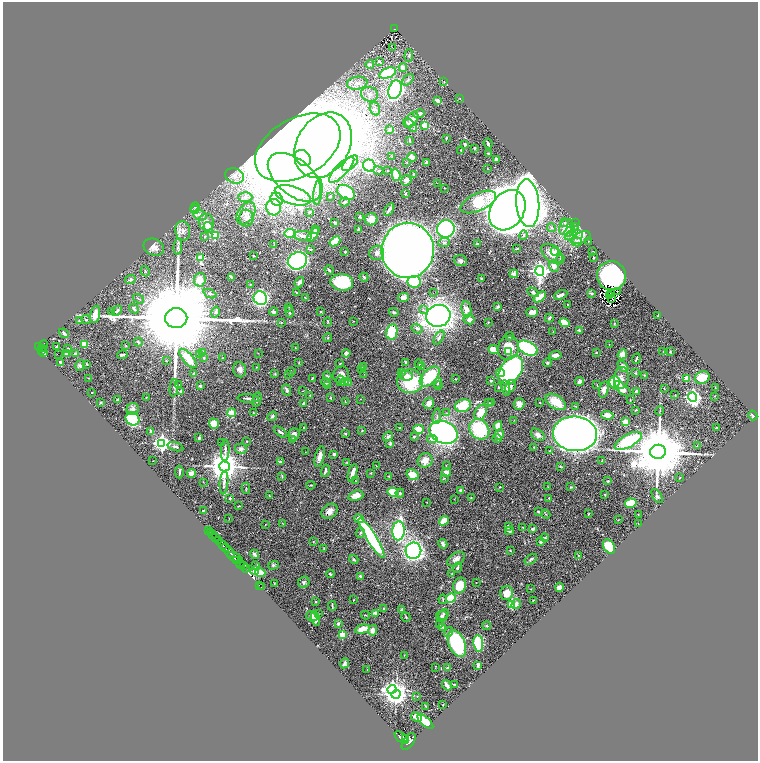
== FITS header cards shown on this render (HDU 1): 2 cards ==
NAXIS1  =                 1511
NAXIS2  =                 1517

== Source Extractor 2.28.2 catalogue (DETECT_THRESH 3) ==
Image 1511 x 1517 px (HDU 1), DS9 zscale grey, zoomed out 1/2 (1 PNG px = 2 x 2 image px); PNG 760 x 763 px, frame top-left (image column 2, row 1517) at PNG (3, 2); each listed source drawn as its Kron ellipse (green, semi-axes under 4 px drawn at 4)
Background 0.665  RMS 0.029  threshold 0.0872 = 3 sigma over >= 5 px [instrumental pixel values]
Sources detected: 553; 48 cannot appear on this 1/2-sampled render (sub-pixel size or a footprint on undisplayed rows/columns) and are neither listed nor drawn; of the other 505, the 500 brightest by FLUX_AUTO listed and drawn (5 fainter detections omitted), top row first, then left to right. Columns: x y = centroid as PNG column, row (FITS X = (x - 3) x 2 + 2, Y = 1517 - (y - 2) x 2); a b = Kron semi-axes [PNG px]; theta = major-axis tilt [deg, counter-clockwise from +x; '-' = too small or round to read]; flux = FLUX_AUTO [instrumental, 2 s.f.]
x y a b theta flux
395 29 3 2 - 79
392 47 2 1 - 6.6
409 56 6 3 88 8.6
379 62 4 3 - 12
370 64 4 3 - 12
403 67 4 4 - 37
388 73 9 5 20 250
408 80 6 4 48 13
444 82 3 2 - 2.3
357 83 10 6 8 29
395 90 10 6 71 1600
369 94 9 7 -19 28
460 98 2 2 - 1.9
438 101 3 2 - 37
375 109 7 5 -71 18
419 114 6 4 11 15
411 120 9 5 51 24
408 123 5 3 - 6.5
425 126 3 3 - 100
389 129 4 3 - 9.6
414 129 3 2 - 3.2
446 138 3 2 - 3.8
409 140 3 2 - 4.7
465 144 3 2 - 16
488 144 5 2 - 13
323 145 35 26 58 12000
298 147 46 29 30 17000
474 148 4 3 - 5.2
461 150 2 2 - 6.9
488 153 3 3 - 3.9
392 156 4 3 - 3.6
412 157 4 4 - 42
303 158 9 7 -45 3400
496 159 3 3 - 13
427 162 3 3 - 23
350 163 10 5 43 34
407 163 2 2 - 2.2
369 165 6 6 - 780
487 168 2 1 - 1.6
342 170 17 6 46 57
379 171 5 3 - 6.4
387 171 2 2 - 2.7
414 174 2 2 - 9.4
396 175 6 3 -74 140
234 176 10 7 -22 42
294 177 31 18 -40 3800
406 180 5 5 - 29
437 183 2 1 - 10
444 188 2 1 - 2.7
318 192 13 4 83 25
346 192 9 6 -33 290
405 194 4 2 - 6.7
293 195 19 8 -18 390
330 196 2 2 - 2.5
245 197 7 5 0 22
277 199 7 6 - 31
345 202 5 3 - 9.3
478 202 19 9 24 290
528 203 24 11 -85 6300
195 207 5 3 - 7.1
274 207 8 7 - 170
195 209 4 4 - 8.1
389 210 7 2 57 18
507 210 21 16 56 7900
310 212 3 2 - 4.2
246 213 12 8 56 37
200 215 7 5 -24 20
360 217 3 2 - 5.7
246 218 8 7 - 23
371 219 6 6 - 46
206 222 8 7 - 47
335 223 3 3 - 9.9
565 223 4 3 - 6.5
576 223 2 2 - 1.8
208 227 5 4 - 43
566 227 9 6 58 51
575 227 3 2 - 3.9
551 228 4 4 - 8.8
359 229 3 2 - 9.4
446 229 9 8 - 1500
315 230 3 2 - 7.4
183 231 10 7 -82 35
570 231 6 4 51 16
290 233 5 3 - 160
577 234 5 2 - 10
215 235 2 2 - 100
313 235 8 3 57 43
523 235 5 3 - 8.4
571 235 6 4 31 17
303 236 9 5 -3 31
205 237 2 2 - 7.9
581 237 10 5 21 29
335 241 6 3 39 110
588 241 3 2 - 2.6
444 242 6 4 6 10
577 242 5 4 - 16
477 244 3 2 - 5.5
274 245 4 2 - 3.5
154 247 10 8 -23 33
178 247 8 4 84 14
310 249 4 2 - 4.8
517 249 3 2 - 3.4
408 250 27 26 - 9200
555 251 4 3 - 9.1
345 252 3 2 - 6
593 252 2 1 - 2.1
377 253 7 7 - 27
552 254 12 7 -40 69
253 256 3 2 - 3.2
201 258 4 3 - 210
594 258 2 2 - 4.1
560 259 4 3 - 6
297 261 10 8 24 2200
461 261 6 5 - 15
554 266 6 5 - 28
329 270 5 2 - 7.2
145 271 5 2 - 5.2
540 271 5 4 - 2400
514 274 4 4 - 17
611 276 14 14 - 1200
231 277 4 2 - 8
364 277 4 3 - 6.2
130 279 5 4 - 9.6
481 279 4 3 - 6
200 280 6 6 - 60
299 282 5 3 - 19
342 282 11 8 -8 310
414 282 6 6 - 340
250 284 2 2 - 2.5
618 291 2 1 - 1.4
533 292 6 4 -31 12
297 293 3 2 - 6.8
433 293 2 1 - 2.6
592 293 4 3 - 9.5
611 293 2 1 - 1.4
210 294 7 3 -24 8.8
561 295 7 3 24 22
610 296 2 2 - 2.6
540 297 7 4 36 110
260 298 7 6 - 920
305 298 3 2 - 2.7
403 298 5 4 - 24
612 298 2 1 - 3.6
139 299 6 1 -35 3.3
568 305 2 2 - 6.9
289 307 3 2 - 2.5
498 307 4 3 - 9.1
134 309 5 3 - 11
466 309 8 5 -82 33
423 310 3 3 - 7.4
112 311 4 2 - 4.3
117 311 6 3 41 12
215 312 5 3 - 5.2
274 312 4 3 - 14
289 312 6 3 -78 8.4
321 312 2 2 - 4.4
394 312 5 3 - 9.9
532 312 6 5 - 40
95 314 9 5 76 54
438 316 12 11 - 3000
658 316 3 2 - 2.8
176 318 11 10 - 170000
549 318 4 2 - 12
469 319 5 5 - 23
79 320 3 3 - 5
86 320 5 2 - 3.6
353 321 2 2 - 1.8
281 322 3 3 - 3.2
327 322 5 3 - 4.6
488 322 2 2 - 2
564 323 5 4 - 89
614 324 3 3 - 4.7
417 329 6 4 -32 11
579 330 4 3 - 6.7
392 332 8 5 79 180
553 332 4 2 - 3
64 333 5 3 - 18
510 336 4 3 - 7.2
328 338 4 3 - 6.3
439 338 8 4 59 14
138 342 4 3 - 5.8
84 344 4 4 - 98
609 344 2 2 - 1.8
43 346 6 3 73 480
126 346 2 2 - 2
39 347 3 2 - 420
56 347 3 2 - 9.1
295 348 3 2 - 2.9
508 348 12 10 74 110
528 348 11 6 -27 560
43 349 2 1 - 60
68 349 2 2 - 9.6
494 349 6 3 -22 71
42 351 2 1 - 120
508 351 4 4 - 16
663 352 3 2 - 2.3
670 352 3 2 - 4.1
43 353 4 2 - 160
203 353 4 3 - 6.2
258 353 2 2 - 1.6
346 353 4 4 - 17
596 353 3 2 - 4.3
67 354 4 3 - 17
76 354 3 3 - 20
200 354 3 3 - 5.3
622 354 5 4 - 39
58 355 2 1 - 18
122 355 5 3 - 11
556 355 6 3 9 29
188 358 12 5 -48 140
204 358 3 2 - 4.6
222 358 3 2 - 3.2
636 359 5 2 - 9
166 360 3 2 - 3.2
60 362 2 2 - 9.9
299 362 2 2 - 3
406 362 2 2 - 48
547 363 4 3 - 7.2
87 364 3 2 - 2.8
340 364 3 2 - 2.6
419 364 4 3 - 5.5
80 366 5 5 - 10
363 366 2 2 - 25
623 366 6 4 -50 19
256 367 2 2 - 1.9
421 367 3 3 - 3.9
362 369 3 3 - 13
240 370 7 6 - 24
511 370 16 10 55 1400
291 371 3 2 - 1.8
402 372 4 3 - 6
501 373 4 3 - 42
636 373 4 3 - 4.9
193 374 3 2 - 7.5
275 374 4 3 - 6
288 374 3 2 - 5.6
364 374 2 2 - 3.2
341 375 8 8 - 33
644 375 3 2 - 2.5
327 376 4 2 - 7.7
406 376 7 5 -7 32
430 376 12 7 46 230
88 378 3 2 - 2
312 378 4 2 - 3.9
621 378 11 7 86 35
686 378 2 2 - 110
702 378 7 6 - 110
455 379 2 2 - 2
491 380 3 2 - 7.4
341 381 5 3 - 11
410 381 13 12 - 340
580 381 4 4 - 16
326 382 4 4 - 13
344 382 4 3 - 30
348 382 3 2 - 3.6
614 382 6 5 - 240
438 383 5 2 - 5.7
179 384 2 2 - 2.9
597 385 3 2 - 3.2
200 386 3 2 - 14
327 386 3 3 - 7
439 386 3 1 - 3.7
511 386 7 4 56 19
498 387 3 3 - 5.5
174 388 9 3 84 15
506 388 8 4 -82 23
664 388 2 1 - 2.7
715 388 2 2 - 2.5
622 389 10 5 -42 43
287 390 6 3 -66 15
604 390 8 4 75 30
303 391 3 1 - 2.4
637 391 3 3 - 19
181 392 3 3 - 22
92 393 2 1 - 3.4
310 395 3 3 - 3.8
675 395 2 2 - 5
714 396 2 2 - 2.9
146 397 2 1 - 3.1
693 397 4 4 - 2100
248 398 10 3 -3 14
331 398 3 2 - 5.3
360 399 2 1 - 1.5
118 400 4 2 - 16
257 400 7 3 76 11
630 400 2 2 - 3.6
345 401 2 2 - 2.2
556 402 11 6 -33 120
100 403 3 2 - 4.9
429 403 6 5 - 31
488 403 4 2 - 4
492 403 2 2 - 34
540 403 2 2 - 3
303 404 3 2 - 11
519 404 6 5 - 37
463 406 8 6 20 210
576 406 3 3 - 4.6
133 409 6 6 - 24
636 410 3 2 - 4.2
660 411 5 1 - 3.6
481 412 8 5 60 81
231 413 4 3 - 61
254 413 3 2 - 5.3
447 413 2 2 - 2.3
607 415 6 4 -4 50
753 415 5 3 - 8.6
272 416 5 3 - 8.7
437 416 7 3 84 11
132 419 7 6 - 520
514 420 2 2 - 1.9
625 422 4 3 - 81
214 424 5 5 - 110
498 426 5 4 - 62
304 427 3 2 - 6
717 427 2 1 - 3.4
400 428 3 2 - 3.8
419 429 5 4 - 63
479 429 11 9 -48 390
362 431 3 2 - 4.1
151 432 4 3 - 17
280 432 7 3 -36 12
443 432 15 11 -23 1700
345 433 3 3 - 5.1
294 434 6 5 - 18
499 434 5 4 - 44
575 434 22 17 -6 5000
538 435 8 5 -39 24
388 436 5 4 - 12
414 436 4 3 - 5.3
199 438 3 3 - 8.1
292 439 4 2 - 4.9
432 439 5 4 - 26
497 439 5 3 - 8.7
247 441 2 2 - 3.2
628 441 15 6 28 390
221 442 2 2 - 1.7
162 443 4 4 - 2100
390 443 4 3 - 11
697 445 3 1 - 1.9
175 447 8 3 -16 11
534 447 2 2 - 12
241 449 6 5 - 18
225 450 11 3 87 15
550 450 2 2 - 3.2
305 452 2 1 - 1.7
658 452 8 7 - 66000
334 454 3 2 - 14
320 457 10 4 74 37
425 460 7 7 - 52
153 461 2 1 - 1.7
602 461 3 3 - 4.5
280 462 2 2 - 29
347 462 3 2 - 3.6
446 465 3 2 - 2.5
224 466 5 5 - 13000
376 466 3 2 - 1.6
560 466 3 2 - 3.5
325 471 6 3 75 13
179 472 6 2 89 8.8
446 472 4 4 - 28
191 473 4 4 - 27
353 473 9 3 73 38
370 473 3 2 - 3
412 475 6 5 - 90
282 476 4 2 - 4
389 476 3 2 - 5.8
444 478 4 3 - 3.8
680 478 2 2 - 2.3
356 481 2 2 - 2.4
608 481 3 2 - 4.9
203 482 2 2 - 1.9
224 483 11 3 86 17
311 485 4 2 - 3.7
499 487 2 2 - 3
548 487 3 2 - 2.9
571 487 3 2 - 3.9
246 488 5 2 - 4.8
461 490 3 3 - 11
393 492 5 4 - 200
400 493 4 4 - 10
605 494 2 2 - 3.4
269 496 3 2 - 4.1
356 496 8 5 17 50
657 496 8 4 -56 12
230 498 2 2 - 25
471 498 3 3 - 4.3
549 498 3 3 - 4.7
454 499 3 2 - 2.3
427 502 2 2 - 2.1
631 503 5 4 - 140
239 506 3 1 - 4.7
203 510 2 2 - 4.2
329 511 9 6 39 36
538 512 2 2 - 4.8
546 514 5 2 - 3.9
588 514 2 2 - 3.9
638 515 2 1 - 2.2
229 518 2 1 - 1.4
359 519 5 4 - 31
618 520 3 2 - 2.4
444 521 5 3 - 78
283 523 4 2 - 3.7
638 523 2 2 - 1.7
265 524 2 2 - 2.3
508 526 4 3 - 16
523 527 3 2 - 3
533 529 4 2 - 18
209 531 2 1 - 15
399 531 9 6 86 660
509 531 4 3 - 9.7
211 533 2 1 - 14
360 533 5 3 - 7.5
212 534 2 1 - 41
216 537 2 2 - 280
372 538 23 5 -58 790
545 538 4 2 - 4.4
219 541 3 2 - 150
313 542 2 2 - 3
540 542 4 3 - 7.4
443 544 5 3 - 19
222 545 5 2 - 1100
609 547 7 5 -57 180
225 548 2 2 - 300
324 548 3 2 - 4.1
413 551 8 7 - 1700
510 551 3 2 - 5.1
230 552 6 3 -52 2500
255 554 5 2 - 17
578 555 2 2 - 2.3
235 557 8 3 -26 930
354 559 5 3 - 7.2
456 559 9 6 33 26
531 559 7 3 36 11
237 560 2 1 - 290
240 564 5 3 - 340
273 565 5 3 - 6.7
243 566 4 2 - 390
256 566 3 2 - 4.6
246 568 4 2 - 430
457 568 5 3 - 10
255 571 5 3 - 34
260 573 5 4 - 51
452 573 3 2 - 2.9
330 574 4 2 - 15
360 576 3 2 - 7.7
304 582 6 5 - 12
476 583 2 2 - 1.8
274 584 3 1 - 2.9
259 585 2 1 - 28
460 585 8 6 68 130
261 587 2 1 - 17
559 587 4 3 - 32
531 589 3 2 - 2.4
507 593 7 6 - 69
451 598 5 4 - 270
443 599 5 3 - 4.3
353 600 2 1 - 1.8
533 600 2 1 - 3.7
316 601 2 2 - 5.4
512 604 3 3 - 280
516 604 5 4 - 20
332 606 5 2 - 6.6
384 609 4 3 - 7.3
401 610 4 3 - 4.9
318 613 2 2 - 2.9
375 613 2 2 - 59
443 614 6 4 51 11
366 615 4 2 - 2.8
312 616 6 5 - 30
442 616 6 5 - 13
406 617 5 2 - 4.2
315 619 7 3 -76 19
338 623 2 2 - 23
439 625 3 2 - 3.8
487 626 4 3 - 5.3
443 627 4 3 - 9.8
363 629 7 4 14 84
373 630 5 4 - 31
448 632 5 3 - 10
342 635 3 2 - 150
457 643 14 8 -67 630
478 643 8 5 -83 260
404 655 2 1 - 1.5
344 663 5 3 - 14
478 665 3 2 - 14
435 667 4 2 - 2.1
448 668 3 2 - 5.1
367 670 2 1 - 1.5
447 685 6 2 -56 17
454 685 3 2 - 4.7
392 689 4 4 - 2300
396 694 4 4 - 4400
417 696 2 2 - 2.3
443 705 2 2 - 2.9
425 706 2 1 - 3
416 717 6 4 -29 62
425 722 10 4 -43 160
402 738 8 4 -40 3700
406 738 3 2 - 800
408 741 9 5 57 4400
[5 fainter detections neither listed nor drawn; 48 sub-pixel or undisplayed-footprint detections neither listed nor drawn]